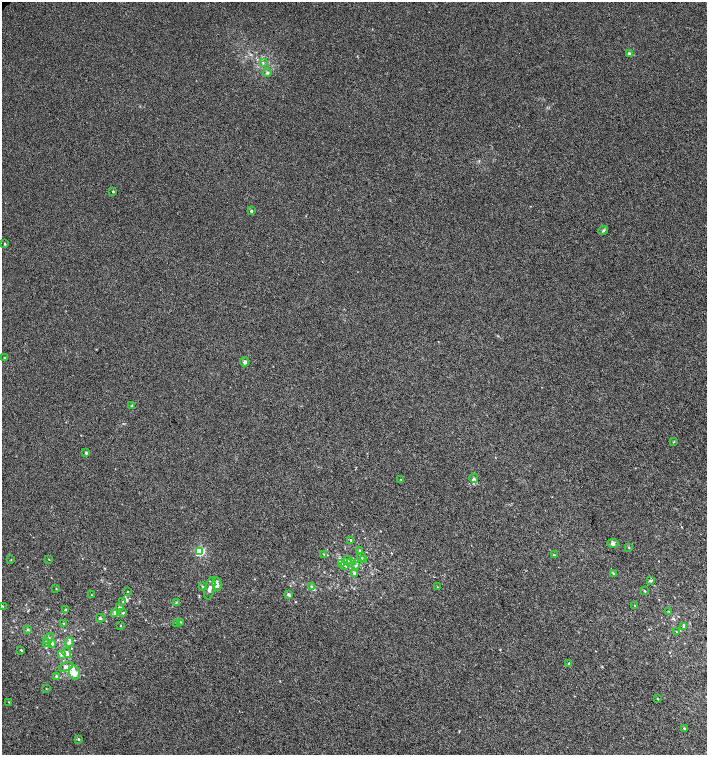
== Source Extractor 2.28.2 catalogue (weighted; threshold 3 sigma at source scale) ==
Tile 6 of 4 x 4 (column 2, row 2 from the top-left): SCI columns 1568-2976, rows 3019-4523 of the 6016 x 6029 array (HDU 1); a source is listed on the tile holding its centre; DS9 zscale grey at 2 x 2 block average (1 PNG px = mean of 2 x 2 image px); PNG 709 x 757 px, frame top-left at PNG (2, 2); each listed source drawn as its Kron ellipse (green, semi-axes under 4 px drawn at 4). Shown black and unused: <1% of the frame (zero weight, under 3 of 4 exposures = <1% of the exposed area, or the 3 px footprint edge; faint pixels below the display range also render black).
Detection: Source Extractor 2.28.2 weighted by HDU 2 'WHT'; one run over the whole footprint, this tile lists its part. Background 0.00421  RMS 0.0043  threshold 0.0193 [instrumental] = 3 sigma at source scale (4.5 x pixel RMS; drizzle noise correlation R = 1.50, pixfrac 1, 0.0396/0.0396 arcsec/px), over >= 5 px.
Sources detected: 84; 1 coinciding with a brighter row at this scale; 7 inside a brighter listed object's ellipse — not listed separately; the other 76 listed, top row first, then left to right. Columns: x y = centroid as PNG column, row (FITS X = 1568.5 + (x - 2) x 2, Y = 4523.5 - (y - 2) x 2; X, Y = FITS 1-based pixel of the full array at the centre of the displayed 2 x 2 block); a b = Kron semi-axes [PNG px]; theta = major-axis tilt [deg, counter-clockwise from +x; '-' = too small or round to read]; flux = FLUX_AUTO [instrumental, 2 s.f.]
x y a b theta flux
629 54 3 3 - 3.9
263 62 3 2 - 0.69
267 73 4 4 - 1.7
113 191 3 2 - 0.82
251 211 3 3 - 0.95
603 231 5 3 - 1.3
5 244 3 2 - 0.83
4 358 3 2 - 0.44
245 362 5 4 - 2.2
132 405 4 2 - 0.95
674 442 3 2 - 0.64
86 453 4 3 - 1.1
474 478 5 3 - 1.2
401 479 2 2 - 0.48
351 540 3 2 - 0.93
613 544 5 4 - 2.2
629 547 3 2 - 0.85
360 550 3 2 - 1.2
199 551 3 3 - 90
323 554 2 2 - 0.49
554 555 3 2 - 0.83
361 557 4 2 - 0.84
49 559 2 2 - 0.41
364 559 3 2 - 0.85
11 560 3 2 - 0.37
347 560 4 3 - 1.4
351 563 4 3 - 1.4
342 564 3 3 - 0.92
356 565 3 3 - 1
345 566 4 2 - 0.97
354 573 3 3 - 2.2
614 574 3 2 - 0.87
650 581 3 3 - 1.3
217 584 7 4 -84 4.2
202 586 3 2 - 0.94
311 587 3 3 - 1.6
437 587 2 2 - 0.35
210 588 11 5 76 4.4
56 589 3 2 - 0.41
645 591 3 2 - 0.65
127 592 2 2 - 0.59
91 595 3 2 - 0.53
288 595 3 3 - 2.8
123 601 2 2 - 0.57
176 602 3 3 - 0.76
634 605 3 2 - 0.58
2 606 4 2 - 0.5
120 608 4 3 - 1.2
65 610 3 3 - 0.94
668 611 3 2 - 0.56
123 613 3 2 - 0.75
115 614 3 3 - 1.6
100 618 4 3 - 1.2
180 622 3 2 - 0.6
64 624 2 2 - 0.68
177 624 3 3 - 1.1
121 625 3 2 - 0.66
683 627 3 3 - 1.1
28 629 3 2 - 0.96
677 632 3 3 - 0.85
48 638 6 3 50 1.7
69 642 5 3 - 1.7
47 643 4 3 - 2
52 644 3 2 - 2.7
21 650 2 2 - 1
67 653 5 3 - 2.3
62 655 4 3 - 1.3
569 663 3 3 - 0.99
66 667 7 4 19 3
74 673 7 5 -75 7
56 676 3 3 - 1.9
46 689 2 2 - 0.41
657 699 3 2 - 0.57
9 702 2 2 - 0.48
684 728 2 2 - 0.83
78 739 3 3 - 0.92
Diffuse or blended objects may show on this block-average render without a row.